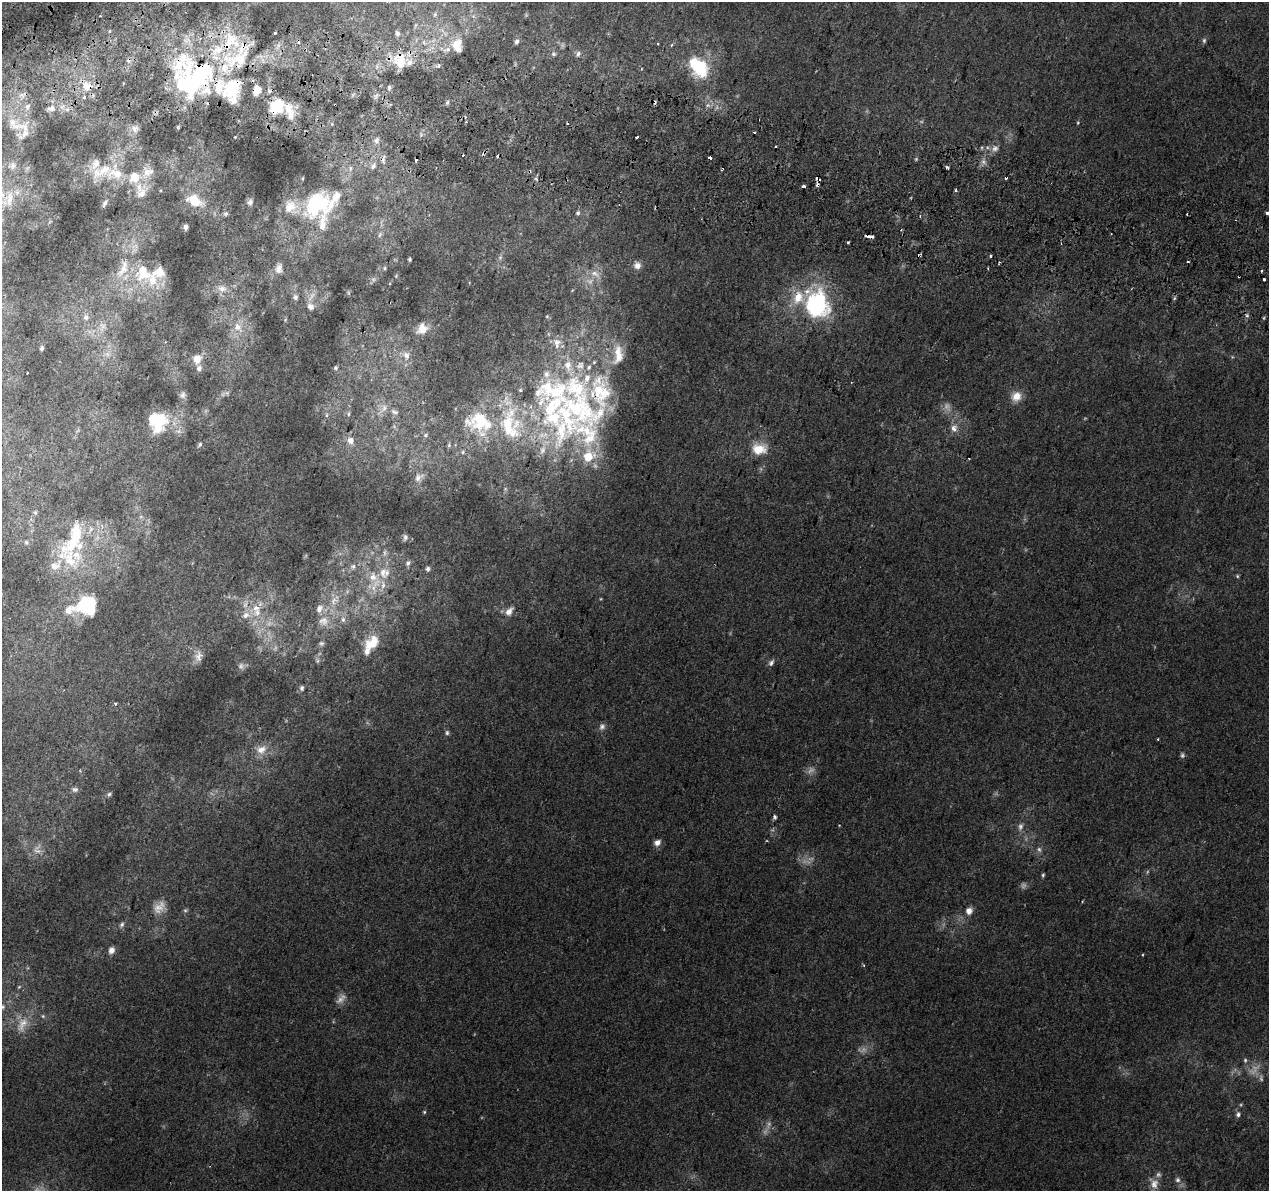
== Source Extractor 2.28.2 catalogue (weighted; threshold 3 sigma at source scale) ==
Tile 11 of 4 x 4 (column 3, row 3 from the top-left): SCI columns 2551-3817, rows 1515-2703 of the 5092 x 5344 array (HDU 1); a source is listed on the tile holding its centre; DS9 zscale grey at full resolution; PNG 1271 x 1193 px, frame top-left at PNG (2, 2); no overlay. Shown black and unused: <1% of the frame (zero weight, under 2 of 3 exposures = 2% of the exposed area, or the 3 px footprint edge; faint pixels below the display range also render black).
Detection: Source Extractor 2.28.2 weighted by HDU 2 'WHT'; one run over the whole footprint, this tile lists its part. Background 0.00752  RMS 0.0036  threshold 0.0161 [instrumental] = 3 sigma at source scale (4.5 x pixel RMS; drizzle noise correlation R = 1.50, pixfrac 1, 0.0396/0.0396 arcsec/px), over >= 5 px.
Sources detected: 261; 23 too faint to see at this stretch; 2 inside a brighter object's white glare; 24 cosmic-ray / hot-pixel residue — not listed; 58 inside a brighter listed object's ellipse — not listed separately; the other 154 listed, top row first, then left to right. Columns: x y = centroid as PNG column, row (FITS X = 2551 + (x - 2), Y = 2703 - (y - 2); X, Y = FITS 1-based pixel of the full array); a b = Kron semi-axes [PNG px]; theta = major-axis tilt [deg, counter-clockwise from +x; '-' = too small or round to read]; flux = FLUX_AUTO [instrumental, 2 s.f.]
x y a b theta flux
435 15 8 4 70 0.7
109 31 5 5 - 0.53
275 33 3 3 - 1.9
397 33 8 6 -66 1.1
1204 40 7 5 89 0.66
517 41 7 5 85 1
658 43 3 3 - 0.35
672 45 5 3 - 0.42
456 46 19 10 -46 4.5
554 54 7 6 - 0.81
578 54 9 6 74 1
236 60 52 34 8 42
400 61 20 14 -79 9.4
438 66 3 3 - 2.5
701 66 28 19 83 17
189 85 39 33 -37 36
87 86 17 13 -37 6.1
389 87 6 5 - 0.8
257 90 10 8 72 3.6
233 100 11 10 - 2.9
447 102 6 5 - 0.73
27 106 8 7 - 1.4
277 106 18 15 36 11
51 108 12 8 13 2.2
1078 122 5 3 - 0.37
24 127 19 17 33 5.3
178 127 4 4 - 0.46
135 128 11 10 - 2
421 134 8 6 -71 0.81
235 137 2 2 - 0.28
637 137 3 3 - 2.3
376 140 8 6 63 1.3
995 148 12 10 32 2.5
13 165 11 8 89 1.5
373 166 9 6 55 1.3
947 167 4 3 - 0.69
350 168 8 5 -86 0.97
115 174 35 18 -5 17
302 178 5 3 - 0.38
817 178 4 3 - 6.7
804 186 4 3 - 2.8
955 191 3 3 - 0.95
141 193 26 14 61 5.2
9 199 25 14 79 7.9
194 200 19 12 -30 8.5
250 202 8 6 78 1.1
104 203 9 5 62 0.88
315 207 34 25 37 22
578 213 6 6 - 0.76
1267 213 3 3 - 5.1
226 214 6 6 - 0.67
920 216 3 2 - 0.52
186 227 5 4 - 1.2
380 235 8 5 70 0.93
867 236 5 3 - 7.3
848 243 3 3 - 1.1
991 256 3 3 - 1.3
500 257 6 6 - 0.75
410 259 4 3 - 0.66
999 262 3 3 - 0.35
637 265 10 9 - 2.3
279 268 13 9 76 2.2
384 268 5 5 - 0.56
123 269 33 13 65 10
1261 270 3 3 - 0.77
160 271 15 15 - 3.7
143 272 17 15 -86 11
595 274 16 9 -24 3.4
396 276 6 4 48 0.47
1264 280 3 3 - 1.5
222 289 14 10 -11 3.2
295 297 7 7 - 0.94
816 304 32 25 -78 49
311 306 10 8 -44 1.8
1247 315 6 4 -1 0.64
86 317 8 8 - 1.7
1264 318 5 3 - 0.36
285 320 5 4 - 0.32
102 327 15 10 84 3.5
238 327 17 11 -50 5
422 329 15 12 59 5.1
42 348 4 3 - 0.69
107 354 9 6 -1 1.6
406 355 13 11 -61 3.5
197 359 8 7 - 4.6
199 368 7 6 - 1.4
336 368 6 5 - 0.64
600 392 59 31 -87 37
227 393 6 5 - 0.7
183 395 10 8 85 1.3
1016 396 14 12 46 4.4
383 408 21 9 49 4.3
553 410 107 36 -79 70
394 412 12 7 -25 1.8
348 414 7 5 85 0.77
326 415 6 4 89 0.63
157 421 20 18 -55 18
508 425 55 30 70 30
954 428 12 10 81 2.8
425 435 7 5 28 0.78
350 441 11 9 -69 3
200 444 6 4 52 0.72
449 445 7 5 88 0.69
759 449 20 15 8 7.2
463 452 6 5 - 0.62
419 477 16 9 39 3
90 529 13 6 73 1.8
405 537 8 6 82 0.94
26 542 6 5 - 0.67
70 560 64 21 -60 21
408 563 8 5 54 0.87
353 566 8 7 - 1.4
428 569 5 4 - 0.9
1237 576 5 4 - 0.48
373 577 16 14 -60 6.9
334 600 17 10 44 4.8
87 604 13 13 - 31
69 609 19 12 24 4.4
256 609 21 14 87 8.9
509 611 12 8 51 2.6
343 620 8 6 -89 1.4
323 621 15 14 - 4.7
321 643 7 6 - 0.78
372 643 23 16 44 8.3
198 657 14 11 70 2.7
317 661 9 4 90 0.71
771 663 10 6 54 1.2
302 688 6 5 - 1
115 704 3 3 - 0.53
602 727 9 8 - 1.4
447 733 7 5 90 0.79
1158 739 3 3 - 0.42
261 749 16 12 19 4.2
1182 755 7 6 - 0.81
75 789 8 7 - 1
109 794 7 5 33 0.77
775 817 5 4 - 0.98
1020 826 11 7 74 1.6
657 843 8 7 - 2.2
1039 849 8 6 -73 1
37 850 14 9 -49 2.8
1043 875 5 4 - 0.54
185 910 6 5 - 0.57
969 911 10 9 - 2.3
122 925 8 5 57 0.94
111 950 8 7 - 1.8
19 987 5 4 - 0.4
3 1007 7 5 88 0.74
22 1025 26 13 67 6
1245 1060 6 5 - 0.73
424 1112 5 5 - 0.47
1238 1114 7 6 - 1.2
1178 1180 7 7 - 1.2
1154 1183 15 11 -70 3.2
Overlapping masked pixels (flux is a lower limit): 10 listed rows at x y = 236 60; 400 61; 189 85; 87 86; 257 90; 233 100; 277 106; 817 178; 867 236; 600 392
Isophote crosses this tile's border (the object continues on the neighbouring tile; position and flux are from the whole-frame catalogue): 1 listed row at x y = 1267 213